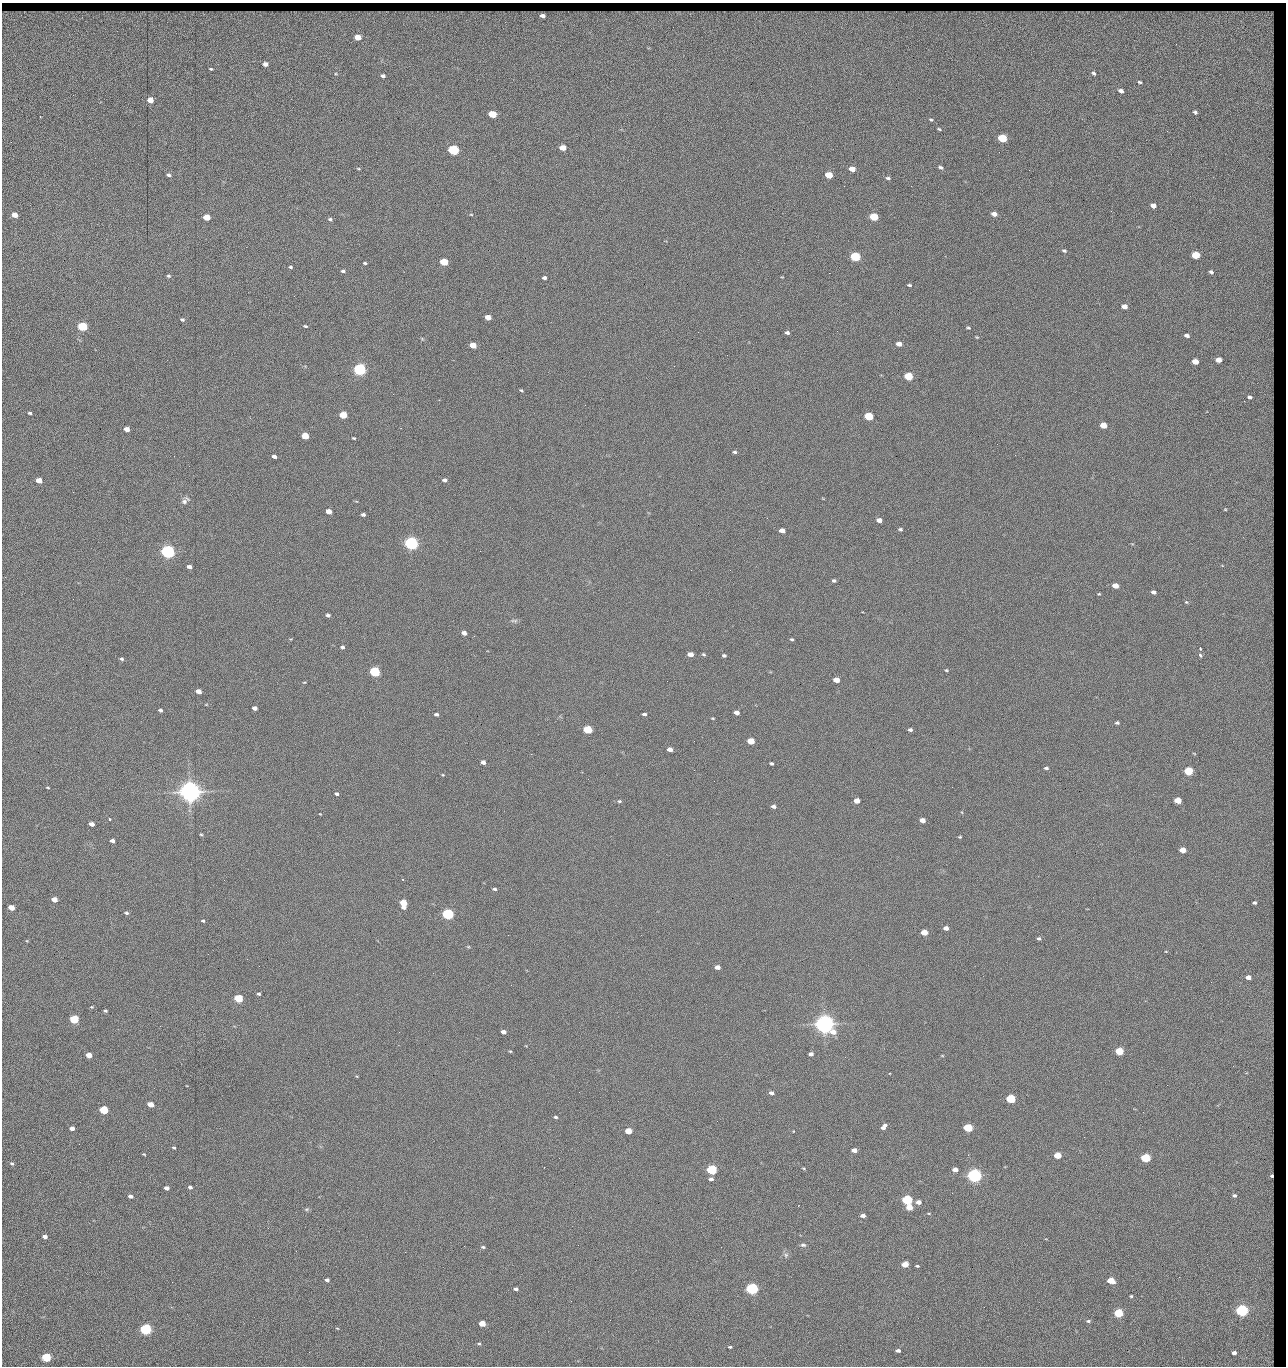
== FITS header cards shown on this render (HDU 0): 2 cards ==
NAXIS1  =                 1284 / length of data axis 1
NAXIS2  =                 1364 / length of data axis 2

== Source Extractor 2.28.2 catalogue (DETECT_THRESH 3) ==
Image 1284 x 1364 px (HDU 0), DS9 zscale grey, 1 PNG px = 1 image px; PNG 1288 x 1368 px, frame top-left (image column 1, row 1364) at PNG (2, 3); no overlay
Background 148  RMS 15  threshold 44.5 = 3 sigma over >= 5 px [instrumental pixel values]
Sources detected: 261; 1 with non-positive FLUX_AUTO (blend fragments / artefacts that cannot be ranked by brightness) is not listed; the other 260 listed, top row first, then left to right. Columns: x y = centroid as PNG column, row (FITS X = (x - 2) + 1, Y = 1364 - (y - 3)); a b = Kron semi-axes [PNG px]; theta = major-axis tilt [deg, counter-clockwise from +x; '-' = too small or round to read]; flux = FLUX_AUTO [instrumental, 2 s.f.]
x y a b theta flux
542 16 5 4 - 4.2e+03
358 37 5 4 - 1.3e+04
1176 44 3 2 - 8.4e+02
265 64 5 4 - 5.0e+03
211 69 4 2 - 1.1e+03
1094 73 5 4 - 1.6e+03
383 76 4 3 - 2.5e+03
1140 82 4 3 - 1.5e+03
1121 91 5 3 - 4.2e+03
150 100 5 4 - 1.4e+04
1195 112 4 3 - 1.9e+03
492 114 5 4 - 4.2e+04
931 120 5 3 - 1.3e+03
939 129 4 3 - 1.1e+03
1167 131 3 2 - 8.4e+02
1002 138 5 4 - 6.0e+04
563 148 5 4 - 1.4e+04
453 150 6 5 - 1.6e+05
941 167 6 4 -25 2.2e+03
358 169 5 3 - 1.0e+03
852 169 5 4 - 1.2e+04
1029 170 2 2 - 1.2e+03
169 175 5 3 - 2.3e+03
829 175 5 4 - 2.8e+04
888 178 7 4 -8 1.9e+03
844 186 2 2 - 1.6e+03
911 186 2 2 - 1.2e+04
1153 206 5 4 - 6.4e+03
1111 211 2 2 - 5.9e+02
471 214 5 3 - 9.1e+02
994 214 5 4 - 5.9e+03
14 215 5 4 - 1.0e+04
206 217 5 4 - 2.0e+04
874 217 5 4 - 5.1e+04
330 219 6 4 -36 1.8e+03
1271 219 4 3 - 1.1e+03
1272 248 5 3 - 9.2e+02
1064 251 5 4 - 1.7e+03
1196 255 5 4 - 4.2e+04
855 257 6 4 -12 1.0e+05
444 262 5 4 - 4.1e+04
365 263 4 3 - 1.4e+03
290 267 4 3 - 1.4e+03
343 271 6 4 -9 1.9e+03
1211 272 4 3 - 1.5e+03
829 273 2 2 - 1.8e+04
168 276 5 4 - 1.5e+03
544 278 4 3 - 2.6e+03
909 285 5 3 - 1.4e+03
1272 290 7 2 69 8.3e+02
294 296 2 2 - 4.9e+02
1124 306 5 4 - 7.6e+03
1270 315 8 3 45 9.6e+02
488 317 5 4 - 9.6e+03
182 320 5 4 - 1.7e+03
305 326 5 3 - 1.2e+03
82 327 5 4 - 1.0e+05
968 328 5 3 - 1.3e+03
837 331 2 2 - 5.5e+02
698 332 2 2 - 2.1e+03
787 333 4 3 - 2.2e+03
1187 335 5 3 - 3.7e+03
977 337 4 3 - 9.1e+02
899 344 5 4 - 7.7e+03
473 345 5 4 - 1.6e+04
1272 349 6 3 90 1.1e+03
1218 360 5 4 - 9.8e+03
1195 362 5 4 - 1.5e+04
360 370 6 5 - 3.0e+05
908 376 5 4 - 5.8e+04
521 390 4 3 - 1.2e+03
1250 397 5 4 - 2.5e+03
1244 401 2 2 - 1.1e+03
30 413 4 3 - 1.6e+03
343 415 5 4 - 3.7e+04
869 416 5 4 - 6.0e+04
1103 425 5 4 - 1.9e+04
127 429 5 4 - 8.4e+03
305 436 5 4 - 3.0e+04
354 438 4 3 - 1.1e+03
997 444 2 2 - 2.4e+03
735 452 5 4 - 1.7e+03
174 456 2 2 - 2.2e+03
274 456 4 3 - 3.5e+03
39 480 5 4 - 1.2e+04
445 480 6 4 -19 2.6e+03
73 492 2 2 - 6.1e+02
184 502 9 8 - 3.6e+03
329 511 5 4 - 1.0e+04
1271 514 3 2 - 6.4e+02
363 515 4 3 - 2.4e+03
767 518 2 2 - 4.3e+02
879 520 5 4 - 5.9e+03
900 529 5 4 - 1.9e+03
782 531 5 4 - 8.6e+03
1271 541 3 2 - 8.2e+02
411 543 6 5 - 5.0e+05
480 551 2 2 - 1.8e+03
168 552 5 5 - 5.3e+05
189 567 4 3 - 3.8e+03
730 570 2 2 - 4.9e+02
834 581 4 4 - 2.0e+03
1115 586 5 4 - 1.4e+04
1153 592 4 3 - 3.8e+03
1099 594 3 2 - 8.7e+02
1271 595 8 4 71 1.6e+03
1186 602 5 4 - 1.1e+03
328 615 5 4 - 2.1e+03
514 621 10 4 -4 2.1e+03
1271 625 9 5 82 2.2e+03
464 633 5 4 - 4.5e+03
792 639 4 3 - 1.4e+03
342 647 4 4 - 2.1e+03
1200 648 4 2 - 1.8e+03
690 654 5 4 - 9.8e+03
703 654 5 4 - 1.3e+03
724 655 4 3 - 1.9e+03
1200 655 3 3 - 3.5e+03
122 659 5 4 - 1.8e+03
946 670 5 4 - 1.1e+03
375 672 5 4 - 1.6e+05
836 680 5 4 - 1.4e+04
667 681 2 2 - 1.2e+03
304 682 4 3 - 7.7e+02
198 691 5 4 - 7.6e+03
255 708 5 4 - 4.1e+03
160 710 4 3 - 2.0e+03
736 713 5 4 - 6.0e+03
436 714 4 3 - 2.3e+03
644 714 4 3 - 2.4e+03
713 718 4 3 - 9.5e+02
1117 723 5 4 - 1.9e+03
588 730 5 4 - 6.4e+04
910 730 4 3 - 2.5e+03
694 741 2 2 - 4.9e+02
751 741 5 4 - 2.7e+04
670 749 5 4 - 7.4e+03
531 754 2 2 - 2.3e+03
483 762 4 4 - 4.3e+03
771 764 4 3 - 1.7e+03
1046 768 5 3 - 2.0e+03
694 770 3 2 - 1.4e+03
1188 771 5 4 - 7.6e+04
443 775 4 3 - 8.6e+02
48 787 5 3 - 9.4e+02
190 792 7 6 - 1.4e+06
336 794 4 3 - 2.2e+03
1178 800 5 4 - 2.5e+04
619 801 6 4 -12 1.5e+03
857 801 5 4 - 1.0e+04
1272 803 6 3 -89 1.2e+03
773 806 5 4 - 3.4e+03
320 814 4 2 - 6.1e+02
109 819 3 3 - 2.4e+03
922 820 5 4 - 8.2e+03
92 824 5 4 - 6.6e+03
1272 824 5 3 - 8.8e+02
201 834 5 4 - 1.1e+03
960 837 4 3 - 1.1e+03
112 841 4 4 - 3.9e+03
1183 850 5 4 - 1.5e+04
1271 853 5 2 - 1.4e+03
494 889 5 3 - 1.9e+03
54 900 5 4 - 1.2e+04
403 903 6 5 - 2.8e+04
1254 903 5 4 - 2.4e+03
11 908 5 4 - 1.6e+04
126 913 5 4 - 1.9e+03
448 914 5 4 - 2.4e+05
203 921 4 4 - 1.3e+03
946 928 4 4 - 5.8e+03
924 932 5 4 - 1.9e+04
1271 935 6 3 -70 8.4e+02
1039 939 4 4 - 1.8e+03
468 947 6 4 -1 9.7e+02
1166 951 3 2 - 6.5e+02
717 967 5 4 - 6.1e+03
1248 977 5 4 - 7.3e+03
511 985 2 2 - 1.4e+03
259 994 3 3 - 1.7e+03
238 998 5 4 - 6.1e+04
105 1011 4 4 - 1.3e+03
74 1019 5 4 - 7.6e+04
824 1024 7 6 - 1.2e+06
1271 1031 4 3 - 1.3e+03
399 1032 2 2 - 3.7e+03
503 1032 5 4 - 4.2e+03
510 1051 4 3 - 1.1e+03
1119 1051 5 4 - 4.9e+04
811 1054 4 4 - 3.7e+03
89 1055 5 4 - 1.1e+04
845 1057 3 2 - 9.9e+02
1233 1066 2 2 - 1.0e+03
1271 1079 4 2 - 1.1e+03
1167 1085 2 2 - 1.7e+03
771 1093 5 4 - 3.3e+03
1011 1099 5 4 - 8.8e+04
150 1104 5 4 - 1.2e+04
104 1110 5 4 - 6.6e+04
1143 1112 2 2 - 6.3e+02
555 1117 4 3 - 1.8e+03
717 1121 2 2 - 5.9e+02
884 1127 8 5 47 4.8e+03
72 1128 4 4 - 5.2e+03
968 1128 5 4 - 7.3e+04
628 1131 5 4 - 2.1e+04
1084 1137 2 2 - 4.4e+02
79 1144 2 2 - 1.5e+03
174 1148 4 3 - 1.1e+03
854 1150 5 4 - 7.1e+03
144 1154 3 3 - 8.7e+02
1058 1155 5 4 - 3.2e+04
559 1158 2 2 - 6.7e+02
1145 1158 5 4 - 9.9e+04
12 1163 5 4 - 1.6e+03
803 1168 4 3 - 9.4e+02
712 1169 5 4 - 1.5e+05
955 1170 5 4 - 7.9e+03
974 1175 5 5 - 6.1e+05
1271 1175 5 4 - 2.4e+03
711 1179 5 4 - 3.0e+03
190 1187 4 4 - 2.4e+03
167 1188 4 4 - 4.6e+03
1234 1195 3 3 - 1.4e+03
130 1196 4 3 - 3.5e+03
907 1200 5 4 - 1.5e+05
918 1202 5 4 - 6.5e+03
909 1207 5 4 - 1.7e+04
307 1209 6 4 11 1.6e+03
863 1216 4 3 - 4.6e+03
268 1228 2 2 - 1.5e+03
45 1237 5 4 - 4.1e+03
803 1245 7 5 -9 2.3e+03
464 1246 2 2 - 4.7e+03
483 1247 4 3 - 1.6e+03
296 1251 3 2 - 1.2e+03
405 1252 2 2 - 3.6e+03
786 1255 7 5 47 2.5e+03
905 1264 5 4 - 1.9e+04
917 1266 4 3 - 1.4e+03
327 1280 4 3 - 2.8e+03
1111 1281 5 4 - 2.7e+04
516 1289 4 3 - 3.0e+03
752 1289 5 4 - 3.1e+05
1131 1296 3 3 - 1.2e+03
984 1307 3 2 - 1.7e+03
1242 1310 5 4 - 3.6e+05
1118 1313 5 4 - 7.9e+04
610 1320 2 2 - 4.7e+02
1088 1321 5 3 - 1.6e+03
482 1324 5 4 - 1.8e+04
337 1328 5 3 - 7.2e+02
146 1329 5 5 - 2.4e+05
479 1343 4 4 - 1.4e+03
730 1347 4 3 - 1.3e+03
898 1350 4 3 - 3.7e+03
309 1352 3 2 - 9.6e+02
1234 1353 4 3 - 4.4e+03
46 1357 5 4 - 9.3e+04
1270 1362 5 2 - 1.0e+03
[1 non-positive-flux detection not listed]

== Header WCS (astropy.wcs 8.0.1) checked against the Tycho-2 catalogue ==
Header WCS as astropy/WCSLIB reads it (CRVAL/CRPIX/CD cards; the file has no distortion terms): RA---TAN/DEC--TAN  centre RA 15:41:43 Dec +51:58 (235.43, +51.97 deg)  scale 1.26 arcsec/px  FOV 26.9' x 28.5'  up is +92 deg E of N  parity flipped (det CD > 0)
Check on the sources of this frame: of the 60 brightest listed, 11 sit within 2.0 arcsec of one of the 12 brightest Tycho-2 stars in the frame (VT <= 12.29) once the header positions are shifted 0.47 arcsec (0.43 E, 0.18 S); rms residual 0.89 arcsec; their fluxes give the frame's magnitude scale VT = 25.23 - 2.5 log10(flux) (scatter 0.20 mag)
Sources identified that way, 11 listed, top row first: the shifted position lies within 2.0 arcsec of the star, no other Tycho-2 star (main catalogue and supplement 1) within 4.0 arcsec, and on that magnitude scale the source's flux lands within +1.5 / -3 mag of the star's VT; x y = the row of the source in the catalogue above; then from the Tycho-2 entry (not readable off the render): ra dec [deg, ICRS J2000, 3 dp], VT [Tycho-2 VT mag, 2 dp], TYC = Tycho-2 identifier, HIP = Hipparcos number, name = IAU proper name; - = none
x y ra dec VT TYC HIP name
360 370 235.614 +52.064 11.61 3489-1132-1 - -
411 543 235.514 +52.049 11.19 3489-1407-1 - -
168 552 235.515 +52.133 11.12 3489-1380-1 - -
190 792 235.378 +52.130 9.31 3489-1322-1 76850 -
448 914 235.303 +52.042 11.52 3489-958-1 - -
824 1024 235.232 +51.912 9.59 3489-824-1 - -
974 1175 235.143 +51.862 10.97 3489-1016-1 - -
907 1200 235.131 +51.886 12.29 3489-908-1 - -
752 1289 235.084 +51.941 11.45 3489-1346-1 - -
1242 1310 235.062 +51.771 11.53 3489-1453-1 - -
146 1329 235.075 +52.152 11.74 3489-912-1 - -